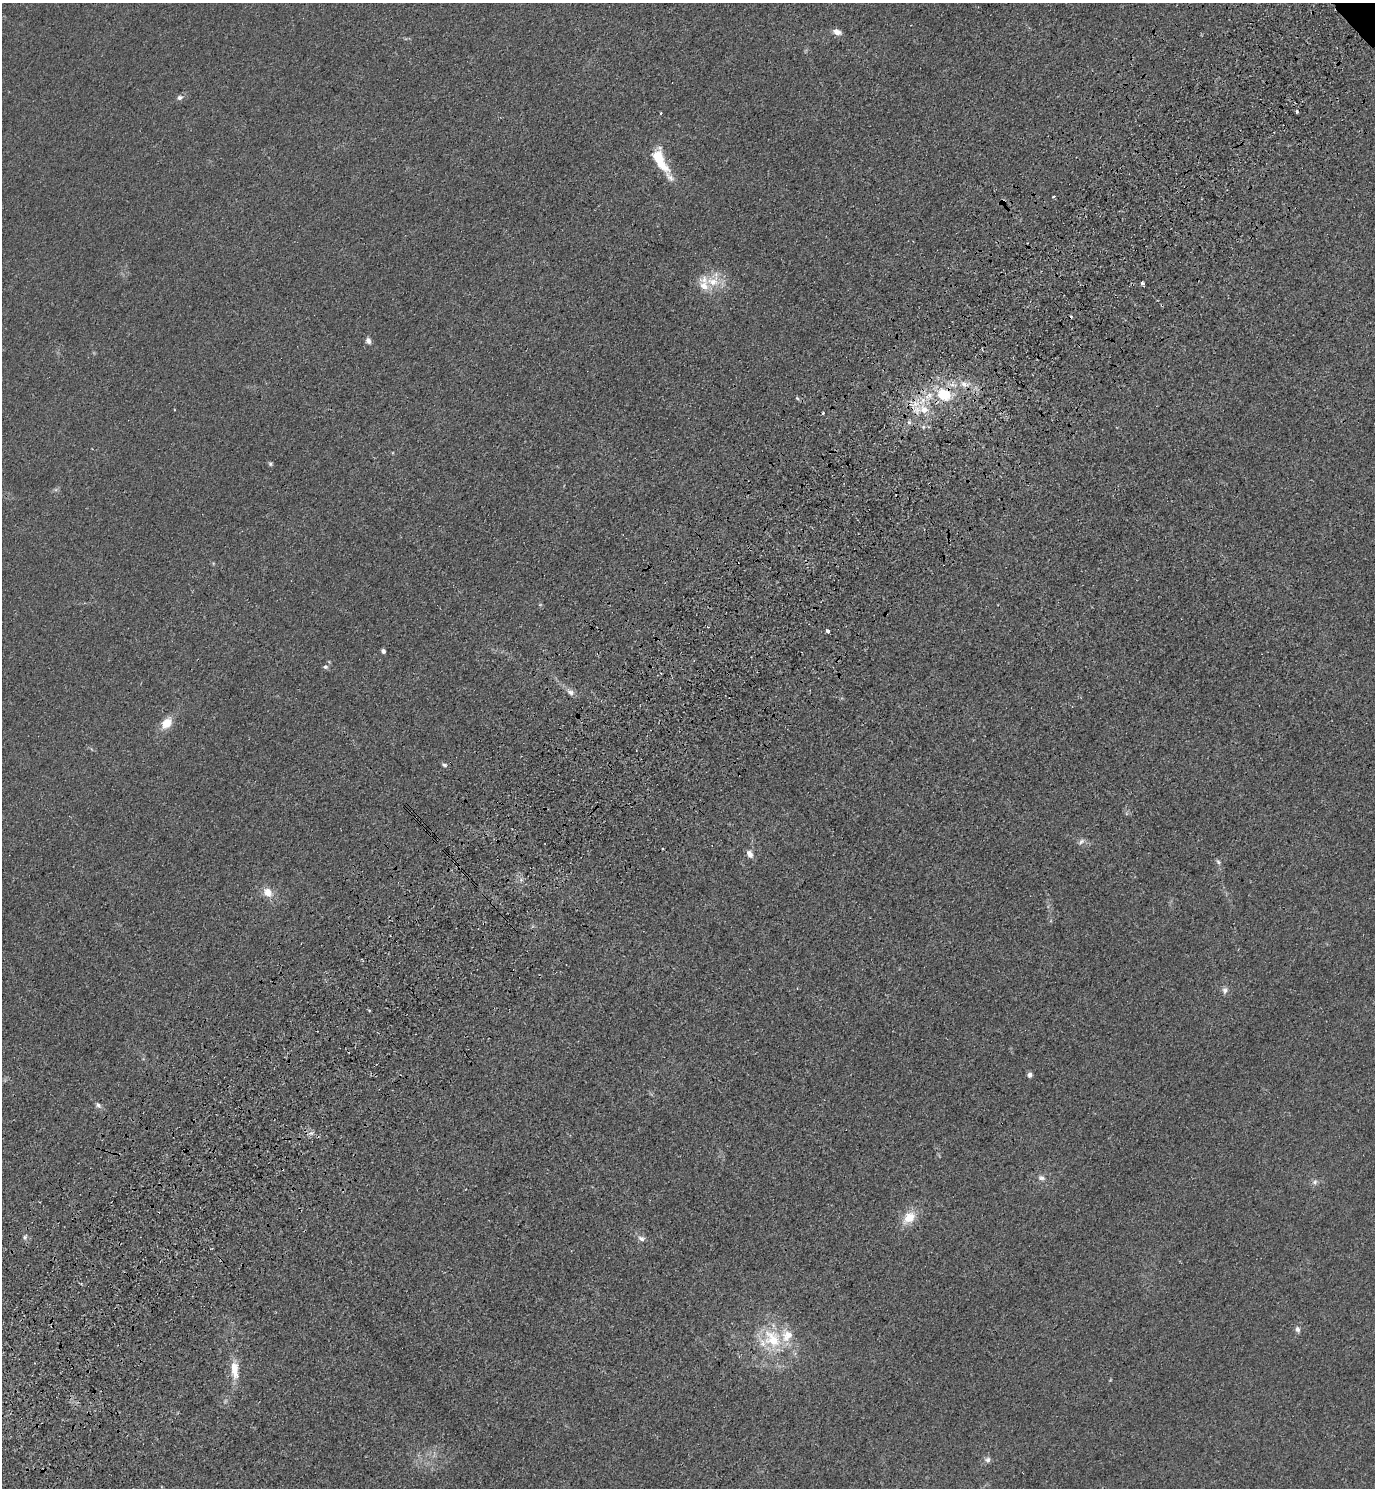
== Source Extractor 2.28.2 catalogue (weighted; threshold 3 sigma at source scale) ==
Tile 7 of 4 x 4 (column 3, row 2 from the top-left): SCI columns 3125-4497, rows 3058-4543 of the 6111 x 6115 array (HDU 1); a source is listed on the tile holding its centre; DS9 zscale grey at full resolution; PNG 1377 x 1490 px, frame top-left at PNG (2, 3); no overlay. Shown black and unused: <1% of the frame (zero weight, under 3 of 4 exposures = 6% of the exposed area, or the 3 px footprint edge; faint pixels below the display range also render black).
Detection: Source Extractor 2.28.2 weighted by HDU 2 'WHT'; one run over the whole footprint, this tile lists its part. Background 0.0215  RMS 0.0053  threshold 0.0238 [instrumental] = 3 sigma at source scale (4.5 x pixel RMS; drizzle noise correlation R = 1.50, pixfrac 1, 0.05/0.05 arcsec/px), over >= 5 px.
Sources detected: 52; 6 cosmic-ray / hot-pixel residue — not listed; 5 inside a brighter listed object's ellipse — not listed separately; the other 41 listed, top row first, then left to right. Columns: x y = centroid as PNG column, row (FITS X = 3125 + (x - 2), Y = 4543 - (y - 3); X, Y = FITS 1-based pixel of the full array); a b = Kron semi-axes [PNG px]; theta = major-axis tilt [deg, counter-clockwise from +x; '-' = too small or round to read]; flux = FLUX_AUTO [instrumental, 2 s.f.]
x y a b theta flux
837 32 9 6 -24 3.9
180 97 8 6 17 1.9
659 158 21 13 -77 13
669 177 44 10 -67 8
1053 196 3 3 - 0.99
1003 201 5 5 - 0.86
713 281 24 17 50 13
1143 283 4 3 - 1.7
368 341 8 6 -73 2
965 384 16 9 1 6.4
943 394 17 14 -29 20
797 398 6 4 -44 0.78
924 409 12 11 - 8.7
174 410 3 2 - 0.63
823 413 3 3 - 0.83
909 423 6 4 -1 1.2
923 427 6 5 - 1.1
270 464 5 5 - 0.9
828 631 3 3 - 12
383 651 4 4 - 2.3
325 667 6 6 - 1.3
570 692 10 7 -24 2.5
166 723 16 11 50 7.7
444 765 6 4 -23 0.98
1081 842 11 5 47 1.7
750 854 11 7 -63 2.9
1218 862 7 5 -41 1.1
268 892 14 11 -41 5.8
1225 990 10 8 78 2.2
1030 1075 6 5 - 1.9
98 1105 8 6 -37 1.6
282 1169 3 2 - 0.61
1041 1178 10 6 -16 2
1315 1182 8 6 17 1.8
909 1218 19 13 45 9.6
25 1237 7 4 45 1.1
641 1238 10 7 -11 2.2
1298 1329 8 6 -75 1.8
772 1339 29 23 -49 28
234 1369 24 9 -84 11
987 1460 9 8 - 2
Overlapping masked pixels (flux is a lower limit): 4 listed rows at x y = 1003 201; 943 394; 924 409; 282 1169